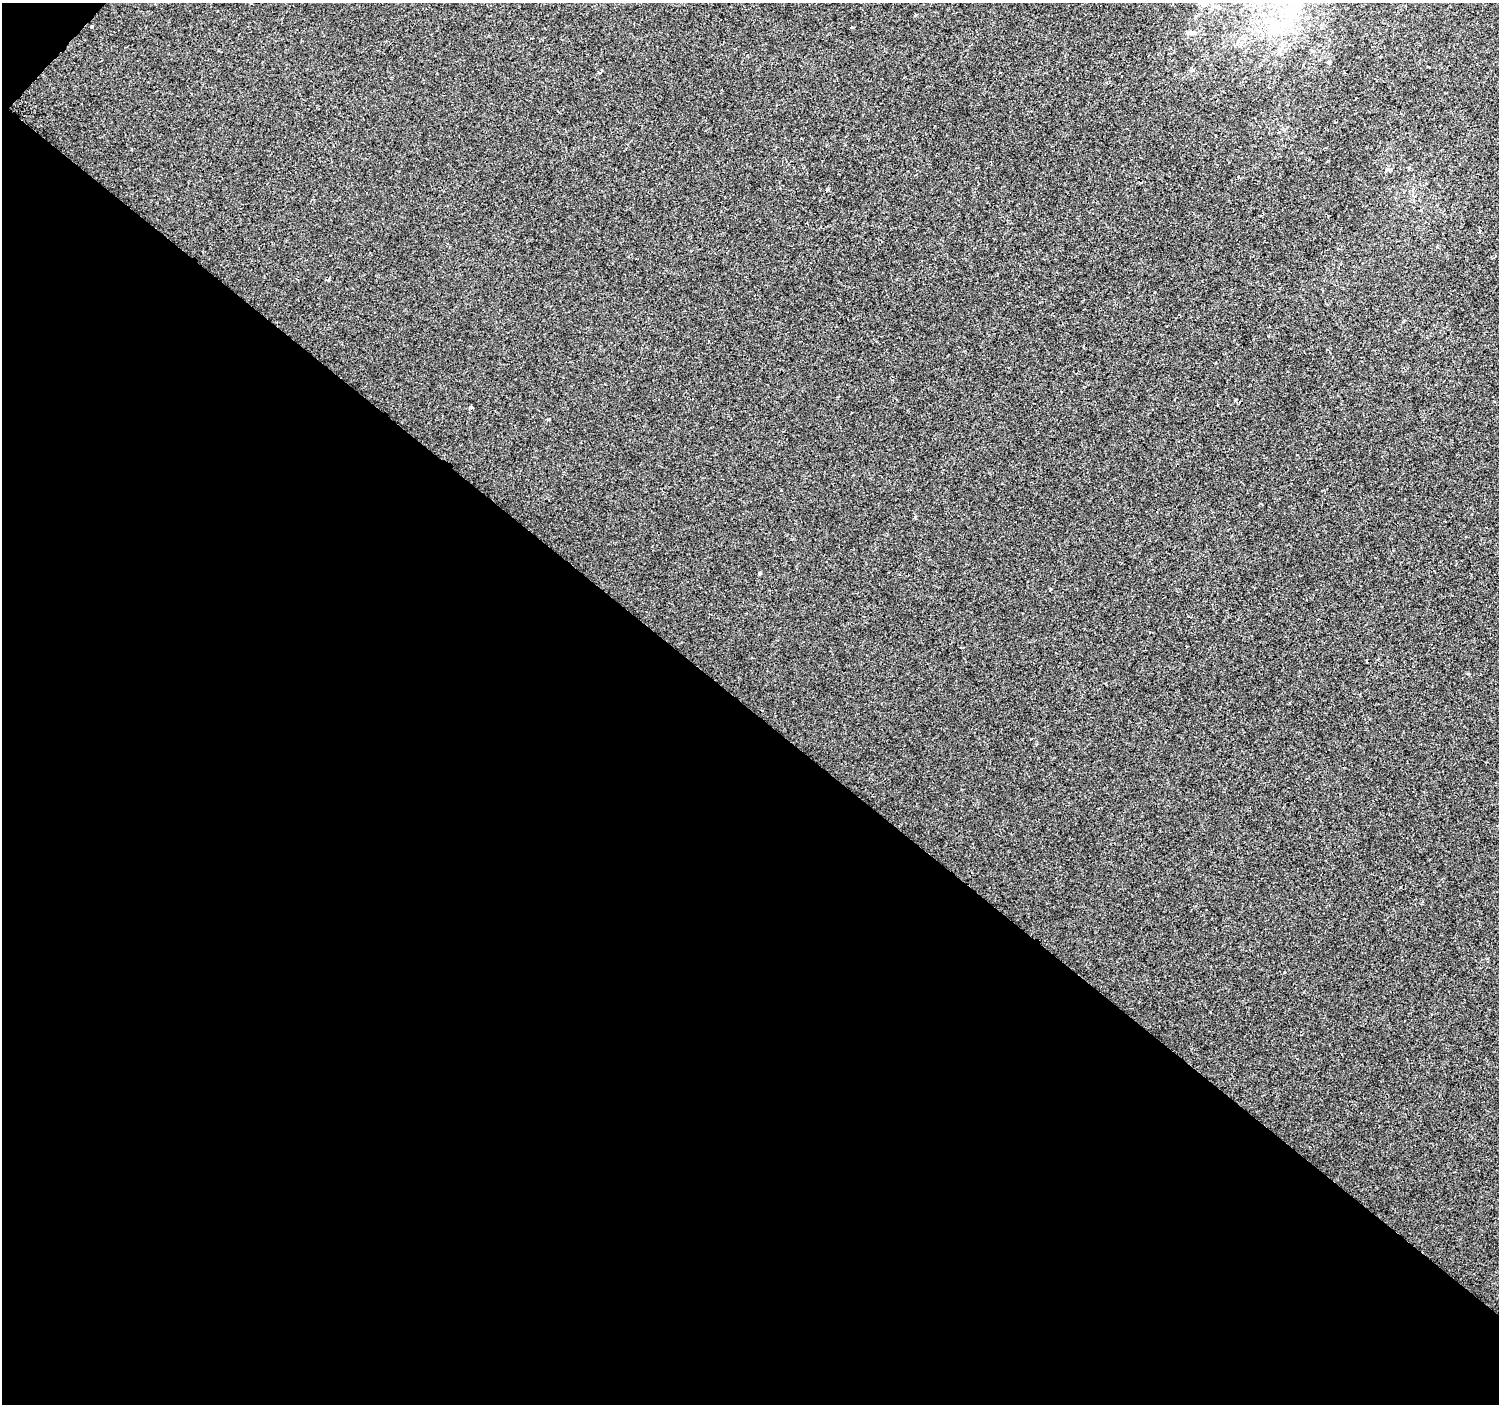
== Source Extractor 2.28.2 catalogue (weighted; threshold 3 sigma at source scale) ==
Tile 3 of 2 x 2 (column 1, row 2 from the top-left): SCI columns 1-1497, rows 91-1492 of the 2994 x 3002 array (HDU 1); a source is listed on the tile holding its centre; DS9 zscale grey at full resolution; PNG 1501 x 1406 px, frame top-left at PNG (2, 3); no overlay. Shown black and unused: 50% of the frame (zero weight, under 2 of 3 exposures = <1% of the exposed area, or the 3 px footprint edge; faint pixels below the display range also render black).
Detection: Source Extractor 2.28.2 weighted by HDU 2 'WHT'; one run over the whole footprint, this tile lists its part. Background 9.51e-05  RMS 0.0041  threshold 0.0186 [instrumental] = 3 sigma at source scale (4.5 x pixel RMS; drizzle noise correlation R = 1.50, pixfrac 1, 0.0396/0.0396 arcsec/px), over >= 5 px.
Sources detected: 16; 3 inside a brighter object's white glare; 1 cosmic-ray / hot-pixel residue — not listed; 1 inside a brighter listed object's ellipse — not listed separately; the other 11 listed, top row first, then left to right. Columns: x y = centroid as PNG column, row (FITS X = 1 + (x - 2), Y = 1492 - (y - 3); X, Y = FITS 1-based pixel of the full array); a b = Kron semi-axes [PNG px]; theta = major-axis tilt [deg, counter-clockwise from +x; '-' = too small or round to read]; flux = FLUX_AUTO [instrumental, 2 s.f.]
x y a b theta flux
1289 11 16 15 - 9.1
92 27 3 3 - 1.1
852 27 3 3 - 0.51
1329 62 5 4 - 0.5
1428 67 3 2 - 0.48
1344 72 2 2 - 0.43
599 73 4 3 - 0.4
470 407 6 4 -15 0.66
548 420 4 3 - 0.4
915 517 4 3 - 0.49
760 573 4 3 - 0.66
Unlisted compact peaks at least as high as the median listed source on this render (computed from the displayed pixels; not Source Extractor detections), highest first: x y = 1468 674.